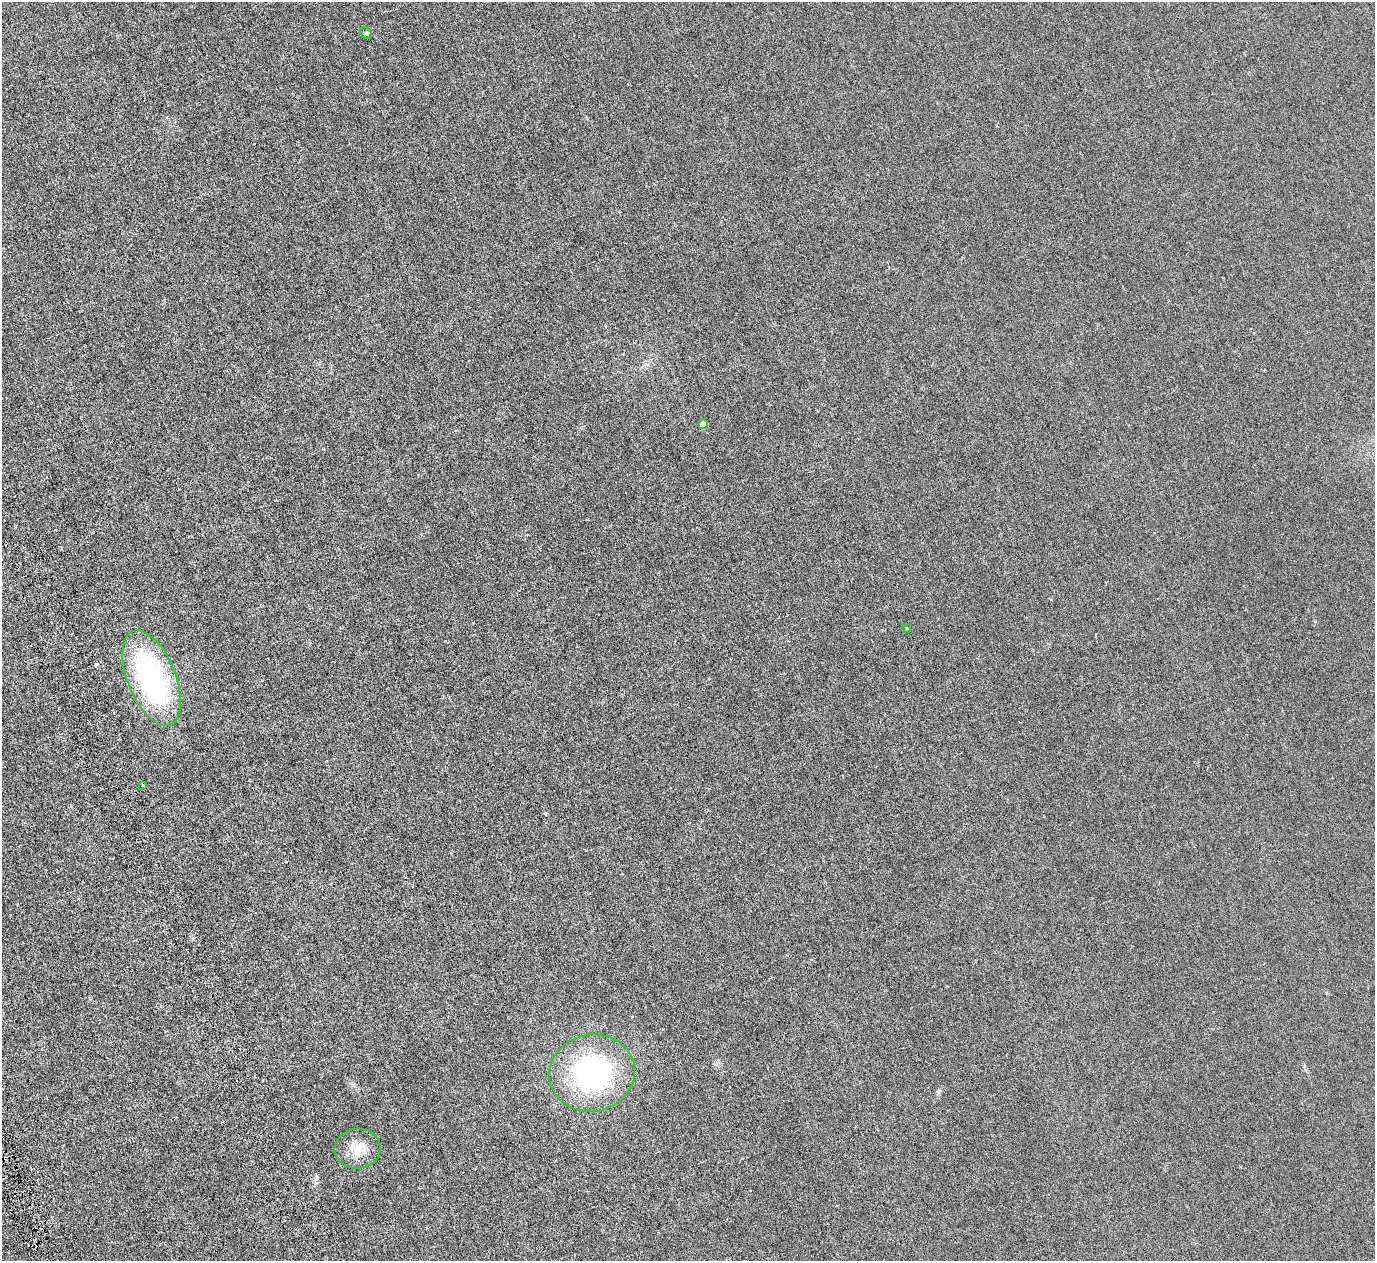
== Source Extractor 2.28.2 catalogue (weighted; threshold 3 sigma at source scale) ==
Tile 7 of 4 x 4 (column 3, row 2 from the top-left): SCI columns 3067-4439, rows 2998-4256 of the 6128 x 6110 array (HDU 1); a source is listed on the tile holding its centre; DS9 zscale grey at full resolution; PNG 1377 x 1263 px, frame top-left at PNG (2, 2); each listed source drawn as its Kron ellipse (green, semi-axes under 4 px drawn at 4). Shown black and unused: <1% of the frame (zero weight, under 4 of 8 exposures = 20% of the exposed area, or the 3 px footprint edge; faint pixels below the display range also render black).
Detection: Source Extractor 2.28.2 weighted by HDU 2 'WHT'; one run over the whole footprint, this tile lists its part. Background 0.00281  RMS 0.0015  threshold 0.00606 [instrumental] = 3 sigma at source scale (4.09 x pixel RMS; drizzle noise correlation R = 1.36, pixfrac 0.8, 0.05/0.05 arcsec/px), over >= 5 px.
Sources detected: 9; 2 cosmic-ray / hot-pixel residue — neither listed nor drawn; the other 7 listed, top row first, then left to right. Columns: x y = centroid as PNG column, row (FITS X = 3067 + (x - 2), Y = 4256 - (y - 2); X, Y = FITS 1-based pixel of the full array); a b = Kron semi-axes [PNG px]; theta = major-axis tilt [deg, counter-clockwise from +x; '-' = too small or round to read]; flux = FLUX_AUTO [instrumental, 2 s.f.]
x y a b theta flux
366 33 6 5 - 0.19
703 424 5 4 - 1.8
906 628 4 3 - 0.1
152 678 50 24 -68 25
143 785 3 3 - 0.13
592 1073 43 38 11 24
358 1149 23 20 3 2.6